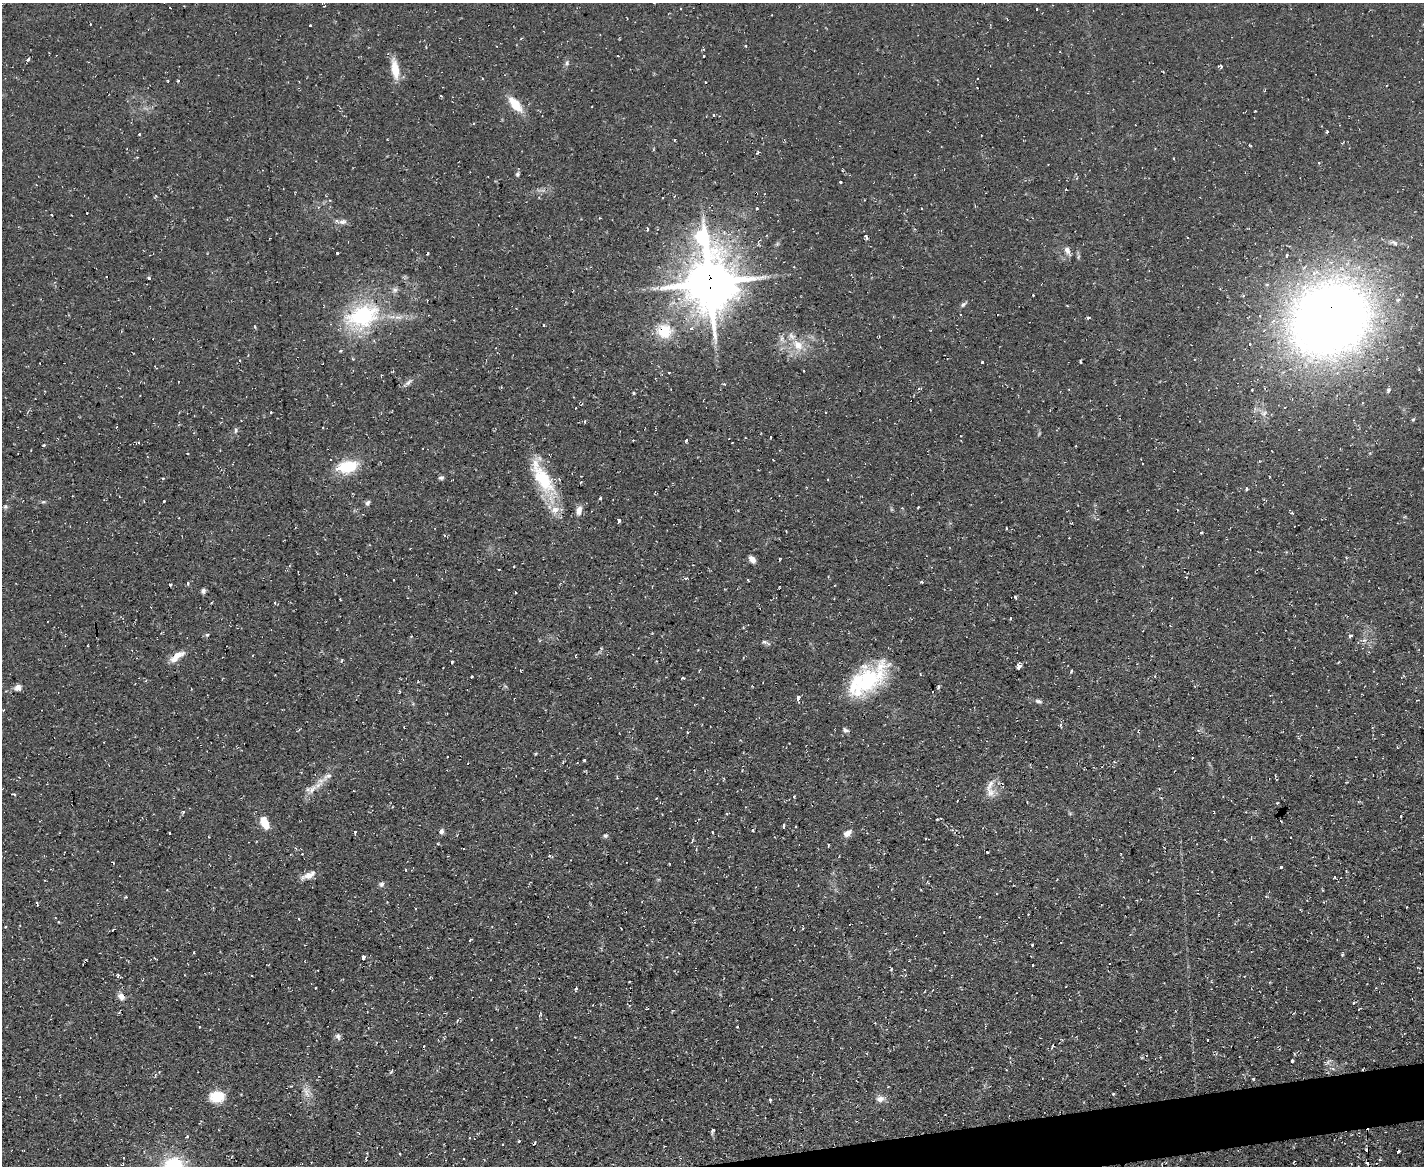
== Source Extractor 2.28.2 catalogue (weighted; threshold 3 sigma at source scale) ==
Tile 5 of 3 x 4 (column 2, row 2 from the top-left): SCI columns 1549-2970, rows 2329-3492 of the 4627 x 4656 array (HDU 1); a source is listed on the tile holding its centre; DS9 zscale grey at full resolution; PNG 1426 x 1168 px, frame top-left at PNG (2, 3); no overlay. Shown black and unused: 2% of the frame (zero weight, under 2 of 3 exposures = <1% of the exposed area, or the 3 px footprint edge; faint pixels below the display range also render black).
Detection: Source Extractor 2.28.2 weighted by HDU 2 'WHT'; one run over the whole footprint, this tile lists its part. Background 0.0853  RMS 0.0072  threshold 0.0326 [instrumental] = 3 sigma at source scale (4.5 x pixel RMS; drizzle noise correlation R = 1.50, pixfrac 1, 0.05/0.05 arcsec/px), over >= 5 px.
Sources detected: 199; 32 cosmic-ray / hot-pixel residue — not listed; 4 inside a brighter listed object's ellipse — not listed separately; the other 163 listed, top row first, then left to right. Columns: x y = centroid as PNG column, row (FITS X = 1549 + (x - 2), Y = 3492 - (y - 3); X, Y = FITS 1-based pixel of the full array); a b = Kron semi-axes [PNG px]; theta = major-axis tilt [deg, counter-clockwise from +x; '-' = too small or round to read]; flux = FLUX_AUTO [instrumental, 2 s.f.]
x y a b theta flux
1037 9 3 3 - 1.6
310 25 3 3 - 1.1
746 46 3 3 - 0.77
618 56 3 2 - 0.92
28 59 4 4 - 1.7
567 63 7 5 83 1.6
1220 66 5 3 - 2.3
395 69 27 9 -81 12
178 81 4 2 - 0.59
705 82 3 2 - 0.86
515 104 19 9 -50 15
714 115 4 3 - 0.59
1327 132 3 3 - 1.1
139 134 3 3 - 1.2
674 140 3 2 - 1.3
758 152 5 3 - 0.76
1174 159 3 2 - 0.69
1319 162 3 3 - 1.1
517 174 7 5 69 1.5
840 182 3 3 - 1.1
757 208 3 2 - 1.2
87 213 2 2 - 0.45
52 215 3 2 - 0.53
600 218 3 3 - 0.58
343 222 12 8 6 3.4
647 229 4 3 - 3.1
914 229 4 3 - 0.75
866 237 7 4 -59 1.7
1394 243 12 6 -34 3
1067 250 10 7 -64 3.3
337 253 3 3 - 1
1287 255 4 3 - 1.6
149 278 3 3 - 2.3
710 282 21 15 -84 3300
1033 295 3 2 - 0.8
963 304 8 5 49 1.6
362 316 46 31 19 70
1330 319 76 66 37 740
691 328 5 4 - 1.9
664 331 17 16 - 20
1249 344 3 3 - 1.9
798 345 17 13 -46 13
340 351 5 3 - 0.78
1080 361 4 3 - 0.8
982 362 3 3 - 2.4
804 370 3 2 - 0.82
393 371 4 3 - 0.66
669 373 3 2 - 0.6
408 382 12 5 43 2.5
725 384 4 3 - 0.64
501 387 3 3 - 0.68
919 389 4 3 - 0.98
1252 390 3 3 - 0.85
1388 390 5 4 - 1.6
634 393 3 3 - 0.96
825 413 2 2 - 0.66
1413 419 6 4 51 0.92
585 421 3 3 - 0.9
323 428 2 2 - 0.58
235 430 8 4 82 1.3
686 440 4 3 - 0.94
139 442 3 3 - 1.5
44 445 3 3 - 0.98
347 467 26 14 11 24
163 478 3 3 - 1.2
441 478 7 5 1 1.6
542 478 52 18 -57 40
581 482 4 2 - 0.57
1246 489 4 3 - 3.2
600 498 3 3 - 1.6
164 501 3 2 - 1.7
43 502 6 3 17 0.91
368 503 7 5 67 1.8
5 507 7 6 - 1.5
579 510 12 7 76 4.4
1292 513 5 4 - 0.96
618 521 4 3 - 4.6
1006 528 3 2 - 0.75
1201 533 4 2 - 0.62
444 535 4 2 - 0.61
752 559 8 5 -51 4
514 566 2 2 - 0.76
686 579 5 3 - 1.2
922 582 3 3 - 1.4
188 583 5 3 - 0.83
203 591 7 5 78 1.9
515 592 3 2 - 1
1015 597 4 2 - 1.1
207 635 5 4 - 1
1350 636 4 3 - 2.8
764 642 6 4 -1 1.2
177 656 22 8 35 7.5
575 656 3 2 - 0.76
452 662 3 3 - 1.9
1018 666 4 4 - 6.6
520 671 3 2 - 0.58
1071 671 4 3 - 1.1
920 674 4 3 - 0.57
472 677 3 3 - 1
683 678 5 3 - 0.78
867 682 57 21 43 59
938 687 5 3 - 1.1
18 688 8 7 - 3.6
798 698 5 3 - 4.7
1038 701 10 5 -10 1.9
1061 725 5 3 - 0.91
845 730 8 5 -19 1.7
584 760 3 3 - 1.3
328 776 14 7 28 4.3
312 789 18 7 49 6.7
990 792 13 11 -80 6.3
14 794 4 3 - 0.85
794 796 3 3 - 0.87
657 798 3 2 - 0.52
1277 803 3 2 - 0.67
183 812 4 4 - 1.1
937 819 4 2 - 0.71
264 822 13 7 -64 12
784 826 4 3 - 2
753 830 3 3 - 1.2
441 831 7 5 84 2
355 832 3 3 - 4.7
712 832 3 2 - 0.63
170 833 3 2 - 0.88
847 833 11 7 35 3.9
605 835 6 5 - 1.3
828 845 3 2 - 0.88
696 849 4 3 - 0.66
987 852 4 2 - 0.59
1281 867 3 3 - 3.1
308 875 18 7 24 5.8
1334 877 3 3 - 1.3
382 884 7 7 - 1.9
980 917 3 2 - 0.77
299 919 3 2 - 0.53
5 927 4 3 - 0.57
113 930 4 2 - 1.5
470 940 3 3 - 1.4
1032 945 3 3 - 0.84
194 952 3 2 - 0.86
363 957 4 3 - 10
86 960 3 2 - 0.82
1032 965 3 2 - 0.71
118 975 4 3 - 1.3
1244 976 2 2 - 0.5
315 988 2 2 - 0.66
576 989 5 3 - 0.96
121 996 9 6 -43 4
1354 1002 3 3 - 1.5
338 1036 10 7 -70 2.4
1207 1040 3 2 - 0.7
1053 1046 5 3 - 0.73
1292 1061 3 3 - 2.1
1328 1062 8 4 53 1.7
1253 1079 3 3 - 0.72
306 1092 18 7 -69 5.5
1113 1094 4 3 - 0.66
217 1096 16 12 7 16
880 1099 11 8 8 4.1
770 1100 3 3 - 1.3
856 1121 4 2 - 0.48
713 1130 7 3 62 1.1
534 1143 3 2 - 1
Overlapping masked pixels (flux is a lower limit): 2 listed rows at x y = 710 282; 1330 319
Unlisted compact peaks at least as high as the median listed source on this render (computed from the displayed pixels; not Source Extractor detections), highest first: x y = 1088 318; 1342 955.